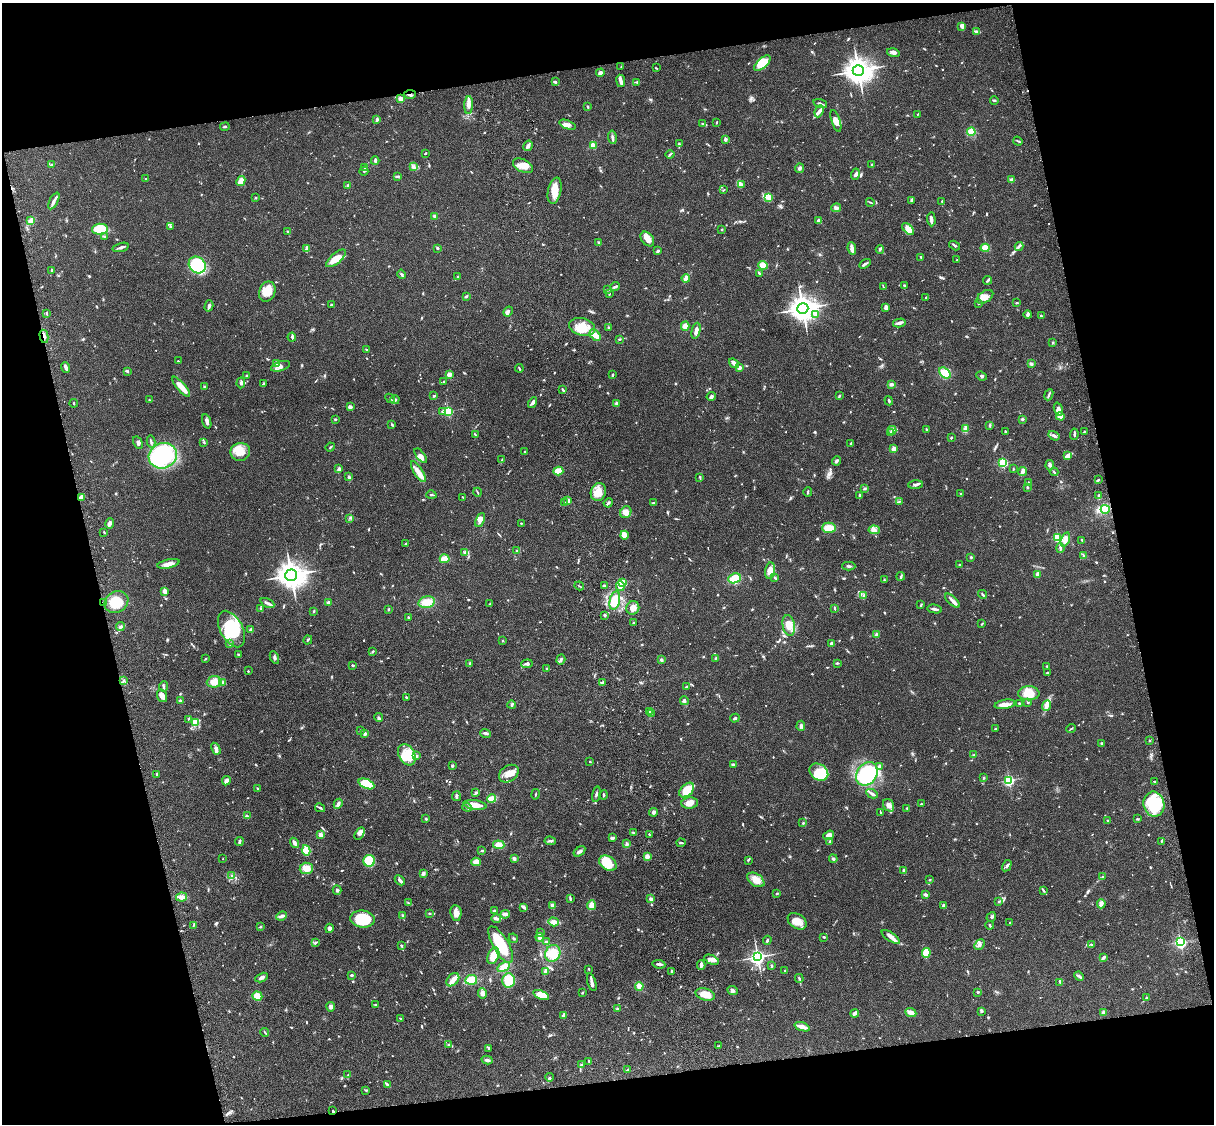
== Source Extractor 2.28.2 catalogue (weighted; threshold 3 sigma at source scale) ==
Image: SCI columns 121-4968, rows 277-4763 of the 5087 x 4927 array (HDU 1 of 3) = the unmasked area's bounding box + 8 px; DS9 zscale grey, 4 x 4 block average (1 PNG px = mean of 4 x 4 image px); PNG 1216 x 1126 px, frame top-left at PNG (2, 3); each listed source drawn as its Kron ellipse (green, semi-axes under 4 px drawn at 4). Shown black and unused: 25% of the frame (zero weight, under 3 of 4 exposures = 6% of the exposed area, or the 3 px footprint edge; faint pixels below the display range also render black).
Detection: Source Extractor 2.28.2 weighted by HDU 2 'WHT'. Background 0.0809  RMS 0.0058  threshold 0.0262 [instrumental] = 3 sigma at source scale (4.5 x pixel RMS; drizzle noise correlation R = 1.50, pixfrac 1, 0.05/0.05 arcsec/px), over >= 5 px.
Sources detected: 1011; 2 too faint to see at this stretch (4 x 4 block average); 3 inside a brighter object's white glare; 1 cosmic-ray / hot-pixel residue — neither listed nor drawn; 27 coinciding with a brighter row at this scale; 59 inside a brighter listed object's ellipse — not listed separately; of the other 919, all 500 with FLUX_AUTO >= 2.62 (the completeness limit of this list) listed and drawn (419 fainter detections not listed), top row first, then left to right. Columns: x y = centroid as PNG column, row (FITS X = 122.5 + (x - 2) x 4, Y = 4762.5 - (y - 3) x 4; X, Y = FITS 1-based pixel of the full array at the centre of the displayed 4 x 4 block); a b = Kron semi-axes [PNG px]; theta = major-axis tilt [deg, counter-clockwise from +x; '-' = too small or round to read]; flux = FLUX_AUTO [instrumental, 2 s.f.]
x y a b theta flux
961 26 4 3 - 8.9
976 32 3 2 - 12
893 53 6 3 -16 8.6
762 63 10 5 41 85
621 67 2 2 - 2.8
656 68 3 2 - 3.2
858 70 5 5 - 3700
600 73 4 3 - 12
621 81 6 2 -82 17
555 82 3 2 - 7.7
637 82 3 2 - 4
410 94 6 2 3 8
400 99 2 2 - 110
994 101 4 2 - 3.8
820 104 7 2 -18 8.3
469 105 9 3 87 17
588 107 3 2 - 3.3
819 111 6 4 66 13
917 114 3 2 - 2.8
377 119 4 2 - 4.3
836 121 11 4 -72 19
716 122 2 2 - 3
703 124 3 2 - 3
567 125 9 4 -21 16
225 127 5 2 - 5.2
971 132 4 4 - 41
612 137 7 3 -81 8.4
725 139 2 2 - 31
1018 141 5 2 - 4.3
679 144 4 2 - 4.3
593 145 4 3 - 21
528 146 5 3 - 12
425 153 4 2 - 2.7
670 154 4 2 - 4.6
375 161 4 2 - 6.9
52 165 4 2 - 6.2
872 165 3 2 - 6.7
523 166 11 6 -25 38
365 167 3 2 - 7.5
414 167 4 3 - 8.3
799 168 4 3 - 8.1
364 171 5 2 - 4.1
855 174 6 3 75 8.7
397 177 3 2 - 3.3
146 179 2 2 - 4.9
1012 180 3 2 - 18
241 181 5 3 - 28
348 185 3 2 - 7.3
741 185 3 2 - 5.9
723 190 3 2 - 2.8
555 191 13 6 78 46
769 197 4 4 - 11
255 198 2 2 - 3.3
54 201 9 3 62 13
912 201 3 2 - 3.3
942 201 2 2 - 3.8
870 202 4 2 - 3.4
836 208 5 3 - 8.1
435 216 3 2 - 4.6
931 219 7 2 -87 15
818 220 4 3 - 7.4
31 221 3 3 - 11
170 227 3 2 - 2.8
100 229 8 5 2 120
908 229 7 4 -45 39
722 230 2 2 - 2.8
287 231 2 2 - 4
104 236 3 2 - 2.8
647 239 8 5 -52 28
599 243 3 2 - 5.3
955 245 6 2 -32 5
1019 246 4 2 - 6.4
121 247 8 2 16 12
438 248 2 2 - 13
852 248 6 3 -84 15
985 248 4 4 - 37
307 249 4 3 - 16
880 250 4 2 - 5.3
658 251 3 2 - 7.4
921 257 4 2 - 3.2
336 258 12 5 40 46
957 260 2 2 - 2.7
865 264 6 2 30 7.9
197 265 9 7 -43 250
763 265 5 4 - 30
52 270 3 2 - 3.9
759 273 3 2 - 3.3
402 274 5 2 - 5.9
458 276 2 2 - 11
686 278 4 2 - 35
988 280 4 2 - 6.4
883 286 3 2 - 3.1
905 286 3 2 - 3.3
615 287 5 2 - 7.1
607 290 4 2 - 5.2
267 292 10 8 67 60
609 294 3 2 - 3
466 296 3 2 - 4.4
926 297 3 2 - 2.9
985 297 9 5 33 23
979 303 2 2 - 3.4
1017 303 3 2 - 3.2
332 305 4 2 - 6
209 306 6 3 74 7.9
886 307 3 2 - 19
803 308 5 5 - 3900
508 312 5 3 - 8.1
46 314 3 2 - 3
816 314 4 3 - 8.1
1028 315 4 2 - 5.7
1041 316 3 2 - 4.2
899 323 6 3 14 11
685 326 4 3 - 23
582 327 13 8 -15 63
608 328 3 2 - 5.2
696 331 8 3 76 15
595 335 6 3 -46 32
44 336 7 2 -77 9.1
292 337 4 2 - 5.9
619 339 2 2 - 3.5
1053 343 3 2 - 2.8
367 350 4 2 - 4.2
178 361 2 2 - 3.1
734 363 6 3 -37 14
276 364 3 3 - 27
1031 364 3 2 - 5.8
280 366 10 4 16 19
66 367 5 2 - 16
519 368 4 2 - 3.3
739 368 3 3 - 11
128 371 3 2 - 4.3
945 373 7 4 -41 51
449 374 3 2 - 25
612 375 4 2 - 5.8
247 376 3 2 - 3.7
981 376 5 2 - 4.9
444 381 4 2 - 4.2
241 383 5 3 - 8.4
263 384 4 2 - 4.6
891 384 3 3 - 9.8
181 387 12 3 -49 44
204 387 3 2 - 3.2
563 390 4 2 - 5.1
839 395 3 2 - 3.4
1049 395 6 2 66 5.6
434 396 3 2 - 4.3
711 396 4 3 - 6.2
390 398 5 2 - 4.4
149 400 2 2 - 3
395 400 5 3 - 12
889 401 5 2 - 5.6
74 403 4 2 - 2.6
532 403 5 2 - 14
616 404 4 3 - 5.8
350 407 3 3 - 11
1058 409 7 4 -73 15
443 411 4 2 - 6.7
448 411 2 2 - 380
1060 416 4 3 - 28
335 419 2 2 - 3.8
1022 419 3 2 - 4.8
207 421 7 3 -72 12
392 425 3 2 - 2.9
989 425 3 2 - 3.4
926 429 4 2 - 3.1
966 429 4 2 - 25
892 430 4 2 - 6.7
1005 431 2 2 - 3.4
1084 432 2 2 - 3.4
891 433 2 2 - 3.1
1074 434 5 2 - 6.8
475 435 4 2 - 5.7
1054 436 6 3 -32 10
951 438 2 2 - 4.4
151 442 6 2 -78 5.9
204 442 3 2 - 3.7
138 443 6 2 -61 7.1
850 443 3 2 - 3.1
330 447 5 2 - 3.6
893 449 2 2 - 77
525 451 2 2 - 3.3
240 452 10 9 - 50
163 456 14 12 24 380
421 456 8 4 -52 15
1068 456 3 2 - 35
502 460 4 2 - 7.4
836 461 5 3 - 7.2
1003 463 2 2 - 360
1050 465 5 3 - 7.5
339 469 3 3 - 9.6
1013 469 2 2 - 3.9
558 471 5 3 - 43
1023 471 4 2 - 19
418 472 12 4 -57 25
1054 472 4 2 - 3.6
349 477 3 2 - 6.8
700 477 4 2 - 4.3
1098 480 3 2 - 5.3
1028 483 4 2 - 3.2
915 485 7 3 3 8.9
1027 487 2 2 - 2.9
865 488 3 2 - 4
477 492 4 2 - 3.1
598 492 9 7 71 36
808 492 4 2 - 5
961 493 2 2 - 3.1
431 495 5 2 - 4.4
860 496 4 2 - 4.6
1099 496 2 2 - 8.3
82 497 4 4 - 17
463 497 3 2 - 3
568 500 2 2 - 58
899 501 3 2 - 2.9
565 502 2 2 - 4.1
608 503 5 2 - 7.6
653 503 3 2 - 2.9
1105 509 4 4 - 32
626 512 6 5 - 23
350 518 3 2 - 2.7
480 520 7 3 65 14
110 523 5 4 - 10
521 523 2 2 - 6.6
829 528 7 5 -2 39
874 530 5 4 - 13
104 532 2 2 - 3.1
624 535 4 3 - 28
1058 537 2 2 - 340
1065 539 7 4 72 25
1082 540 3 2 - 3.3
405 544 3 2 - 4.5
1060 548 5 2 - 7.5
517 550 3 2 - 3.1
464 553 3 2 - 4
1083 555 2 2 - 2.9
971 557 3 2 - 4.3
445 559 5 4 - 30
168 564 11 3 12 24
960 565 2 2 - 2.8
849 566 7 2 -1 6.4
770 571 8 5 82 22
1038 574 4 3 - 14
291 575 6 5 - 3400
901 576 4 2 - 4.4
775 577 3 2 - 3.4
734 578 6 4 23 56
884 580 2 2 - 3.3
622 583 2 2 - 260
604 585 3 2 - 3.2
579 586 5 2 - 3
620 586 5 4 - 29
165 591 4 3 - 22
983 594 5 2 - 4.4
864 595 2 2 - 2.8
615 601 9 5 78 85
952 601 9 3 -43 13
103 602 2 2 - 3.8
116 602 12 10 32 80
328 602 3 2 - 8.5
427 602 8 5 15 45
267 603 7 2 -25 10
490 604 2 2 - 3.2
921 605 4 2 - 3.9
633 608 7 6 - 28
835 608 3 2 - 4.8
261 609 2 2 - 5.6
388 609 3 2 - 3.2
935 609 7 2 -9 11
314 611 2 2 - 4.6
605 615 2 2 - 15
408 617 2 2 - 8.6
633 623 2 2 - 4.7
982 624 3 2 - 3.5
789 625 10 6 -79 42
120 627 5 2 - 5.7
232 629 20 11 -62 150
251 630 2 2 - 66
876 635 3 3 - 7.7
308 640 5 2 - 3.6
502 641 2 2 - 3.6
229 644 4 2 - 3.7
831 644 2 2 - 45
373 651 3 2 - 3
239 655 3 2 - 5.2
274 657 6 3 -65 7.9
716 658 3 2 - 3.4
205 659 2 2 - 2.6
561 659 5 3 - 7
661 660 2 2 - 30
470 663 3 2 - 3.9
837 663 3 2 - 3.7
527 664 6 3 6 11
353 665 3 2 - 4.7
1047 666 2 2 - 3
547 669 2 2 - 4.3
248 671 2 2 - 3
1047 673 3 2 - 2.8
124 681 3 2 - 3.1
214 682 7 5 3 32
223 682 4 2 - 8.4
602 682 3 2 - 3.3
164 687 5 2 - 5.2
687 687 3 2 - 8.9
1029 693 10 7 0 57
162 696 6 5 - 17
406 698 4 2 - 4.2
180 701 2 2 - 8
684 701 4 3 - 8.9
1028 702 2 2 - 9.9
1019 703 2 2 - 3.1
1005 704 10 4 10 21
512 705 4 2 - 4.5
1047 706 5 4 - 16
649 711 2 2 - 3.2
651 713 2 2 - 2.9
379 718 4 3 - 6.6
735 718 4 2 - 7.3
188 719 3 2 - 2.9
195 722 4 3 - 8.3
801 726 5 3 - 8.6
995 728 2 2 - 3.9
1071 728 5 2 - 3.5
360 730 2 2 - 3
486 733 5 2 - 9
365 734 3 3 - 7.2
1150 740 2 2 - 5
1102 744 3 2 - 3.8
216 749 6 4 -60 10
407 755 11 8 -60 56
973 755 2 2 - 2.9
416 756 3 2 - 4.8
590 762 2 2 - 6.4
733 764 3 2 - 9.1
452 766 2 2 - 5.6
880 766 2 2 - 36
819 772 10 8 -35 130
157 774 3 2 - 5
509 774 11 7 35 34
867 774 13 10 55 350
984 778 3 2 - 3.2
1009 780 2 2 - 600
226 781 5 3 - 15
1154 781 2 2 - 4
366 784 8 4 -23 110
257 788 3 2 - 3.2
687 790 9 5 43 70
476 793 4 2 - 4.9
535 794 5 2 - 3
596 794 8 2 78 7
872 794 6 3 -26 10
604 795 5 2 - 4.1
456 796 5 2 - 9.7
492 799 4 3 - 57
690 803 8 5 5 29
338 804 5 2 - 11
921 804 2 2 - 2.7
1154 804 12 10 -79 180
475 805 11 4 -8 40
889 805 7 5 -58 16
467 807 5 2 - 4.8
320 808 5 2 - 5.7
907 808 2 2 - 4
653 812 4 3 - 8.6
881 813 2 2 - 2.6
247 816 3 2 - 3
426 819 2 2 - 14
1137 819 3 2 - 3
1108 821 3 2 - 3.1
803 823 2 2 - 3.8
633 832 2 2 - 3.7
360 833 7 4 60 13
649 834 2 2 - 3.2
321 835 3 3 - 11
829 835 6 4 37 23
612 838 3 2 - 11
550 841 6 3 -7 7.1
1161 841 2 2 - 3.8
239 842 4 2 - 11
830 842 4 2 - 7.6
294 843 5 3 - 13
681 843 4 2 - 5.7
627 844 4 3 - 6.8
499 845 6 4 -5 25
306 850 5 4 - 49
482 851 4 2 - 4.3
579 851 6 3 35 9.7
647 856 3 2 - 22
514 858 3 3 - 8
223 859 2 2 - 2.7
833 859 4 2 - 5.9
748 860 3 2 - 2.6
369 861 6 6 - 100
476 862 5 4 - 25
608 863 9 7 -35 89
1007 866 6 2 59 7.9
306 868 7 5 6 37
904 870 4 2 - 8.7
423 873 4 3 - 8.3
232 876 3 2 - 4.1
1103 877 2 2 - 2.8
400 880 6 2 -46 12
756 880 9 6 -34 37
930 880 3 2 - 2.9
337 890 5 3 - 6.4
1043 890 3 2 - 4.2
777 894 3 2 - 3
926 895 3 2 - 10
181 897 5 4 - 16
570 898 3 2 - 3.7
651 899 3 2 - 21
999 901 4 2 - 4
408 903 3 2 - 3
1101 904 5 3 - 9.1
552 905 4 3 - 15
591 905 5 4 - 26
944 906 3 3 - 13
524 907 4 2 - 14
494 911 4 3 - 6.2
430 913 2 2 - 5.4
456 913 8 5 -84 28
505 914 4 4 - 11
402 915 3 2 - 4.2
282 916 5 3 - 7.8
991 917 5 3 - 5.7
496 918 5 2 - 13
363 919 12 8 -7 160
797 921 10 7 -35 36
553 922 5 4 - 18
1010 923 3 2 - 3
193 925 4 2 - 3.2
990 925 4 2 - 3.7
260 927 3 2 - 2.9
329 928 5 3 - 10
540 933 3 2 - 3.9
540 937 4 3 - 19
824 937 3 2 - 4.6
891 937 10 4 -34 17
513 938 5 2 - 4.3
767 940 4 2 - 6
546 942 3 2 - 5.8
1180 942 2 2 - 470
315 943 3 2 - 5.6
980 944 6 3 48 8.6
1091 944 3 2 - 3.9
501 945 21 7 -60 180
401 946 3 2 - 5.5
553 953 8 7 - 57
926 953 5 3 - 86
493 956 9 5 69 47
758 957 3 3 - 1400
1103 957 3 3 - 4.7
711 960 8 4 -25 17
659 964 6 2 -7 8.8
701 965 5 2 - 15
772 966 3 2 - 5.3
504 967 7 4 32 41
589 969 2 2 - 2.9
785 970 2 2 - 2.7
545 971 4 2 - 13
672 971 3 2 - 6.1
352 975 3 2 - 5.2
1079 976 5 3 - 6.7
261 978 6 3 28 10
799 978 4 2 - 3.9
453 980 7 5 47 19
471 980 6 5 - 42
509 980 7 6 - 84
592 982 9 2 -74 14
1060 982 3 2 - 5
639 986 4 3 - 27
732 991 5 3 - 8.6
978 992 3 2 - 3.5
482 993 5 3 - 15
582 993 2 2 - 3.2
705 994 10 6 -16 53
541 995 8 4 -21 45
257 996 5 4 - 49
1146 997 3 2 - 3.2
375 1005 3 2 - 3.3
331 1007 5 4 - 9.5
617 1009 3 2 - 4
981 1011 3 3 - 4.8
1103 1012 4 3 - 6.8
855 1013 4 2 - 15
911 1013 6 3 -24 22
564 1015 4 3 - 9.8
400 1018 3 2 - 2.7
802 1027 8 2 -19 30
265 1032 4 2 - 4.1
449 1045 3 3 - 4.1
719 1046 3 2 - 2.9
489 1048 3 2 - 3.2
487 1060 5 3 - 8.4
589 1061 3 2 - 2.8
581 1065 2 2 - 3.7
628 1070 3 2 - 3.2
348 1075 2 2 - 3.3
549 1077 4 2 - 3.3
387 1084 4 3 - 4.7
366 1090 3 2 - 3.5
333 1111 3 2 - 3.4
Overlapping masked pixels (flux is a lower limit): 4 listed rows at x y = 410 94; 44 336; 103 602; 333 1111
Diffuse or blended objects may show on this block-average render without a row.